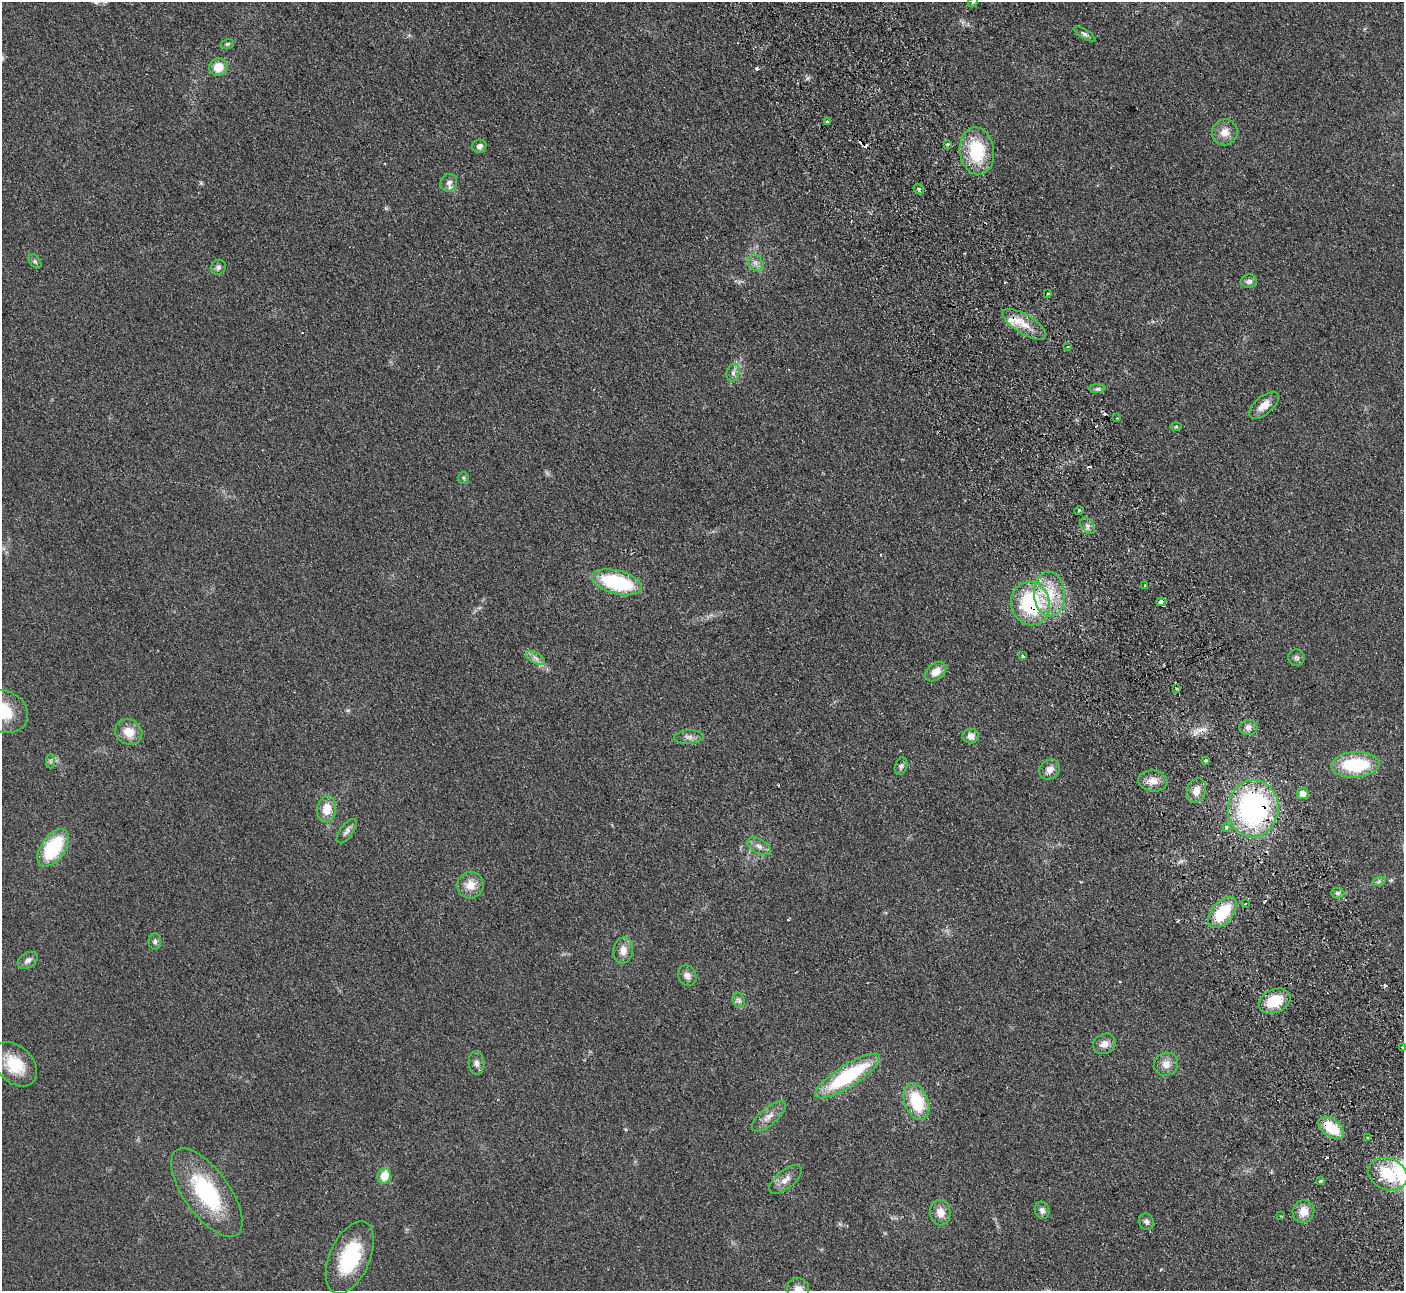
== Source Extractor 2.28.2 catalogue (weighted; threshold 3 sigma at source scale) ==
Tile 6 of 4 x 4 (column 2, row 2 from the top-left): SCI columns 1456-2857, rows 2759-4047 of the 5715 x 5648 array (HDU 1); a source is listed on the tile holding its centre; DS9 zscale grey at full resolution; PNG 1406 x 1293 px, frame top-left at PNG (2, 2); each listed source drawn as its Kron ellipse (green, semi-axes under 4 px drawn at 4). Shown black and unused: <1% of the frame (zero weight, under 2 of 3 exposures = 3% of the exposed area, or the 3 px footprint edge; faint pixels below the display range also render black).
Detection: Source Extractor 2.28.2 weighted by HDU 2 'WHT'; one run over the whole footprint, this tile lists its part. Background 0.0949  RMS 0.0097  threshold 0.0439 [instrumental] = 3 sigma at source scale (4.5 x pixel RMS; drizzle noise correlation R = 1.50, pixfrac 1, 0.05/0.05 arcsec/px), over >= 5 px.
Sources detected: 106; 1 too faint to see at this stretch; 14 cosmic-ray / hot-pixel residue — neither listed nor drawn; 3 inside a brighter listed object's ellipse — not listed separately; the other 88 listed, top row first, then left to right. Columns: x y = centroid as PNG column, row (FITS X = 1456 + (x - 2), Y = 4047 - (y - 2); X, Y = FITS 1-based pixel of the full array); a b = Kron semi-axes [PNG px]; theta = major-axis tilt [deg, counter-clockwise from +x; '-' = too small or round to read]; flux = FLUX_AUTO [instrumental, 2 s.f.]
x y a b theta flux
973 2 5 4 - 1.1
1085 34 12 4 -32 2.6
227 44 7 5 16 1.5
218 67 9 8 - 15
827 122 3 3 - 1.6
1225 132 13 12 - 10
948 144 3 2 - 2.7
479 146 7 6 - 3.8
977 151 24 17 -83 49
449 183 9 8 - 4
919 189 6 4 -49 1.6
35 261 8 5 -53 1.9
755 263 9 7 -46 4.4
218 267 8 7 - 3.1
1249 281 8 7 - 4
1048 293 3 3 - 0.92
1024 324 25 9 -31 15
1068 346 3 2 - 0.85
733 373 9 6 73 3.4
1097 389 8 4 0 2.2
1264 405 18 8 40 9.6
1117 418 3 3 - 1
1176 427 5 3 - 1
463 478 6 5 - 1.7
1079 511 5 3 - 0.88
1088 526 9 5 -54 3.1
617 582 25 11 -15 75
1145 585 3 3 - 2.7
1049 594 22 15 -87 29
1161 602 4 3 - 26
1030 604 22 19 -77 82
1023 656 3 2 - 2.4
536 658 10 5 -28 4.2
1296 658 8 8 - 2.7
936 672 12 8 37 11
1177 689 3 2 - 2
3 711 26 20 -24 35
1248 727 9 7 0 4.4
129 732 14 12 -32 14
971 736 8 7 - 6.7
689 737 15 6 4 4.7
1206 760 3 3 - 2.7
50 761 7 4 89 1.9
1355 765 24 12 3 57
901 766 9 6 72 2.8
1050 770 11 9 40 6
1153 781 14 10 -7 9.1
1196 791 13 9 71 8.4
1303 793 6 5 - 7.6
327 809 13 9 81 16
1253 809 29 25 85 190
1226 827 3 3 - 7.6
347 831 14 6 53 4
759 846 13 7 -28 5.3
53 848 21 12 55 57
1379 881 7 4 19 1.8
470 885 13 13 - 12
1338 893 7 5 -1 2.4
1245 904 3 2 - 1.5
1222 912 18 10 49 42
155 942 8 6 -90 2.7
623 951 13 9 84 8.5
28 960 11 7 32 4.1
687 976 10 9 - 5.3
739 1000 8 6 -68 2.8
1275 1001 16 11 24 28
1104 1044 12 10 27 6.9
1402 1047 3 3 - 1.8
476 1063 12 8 -87 4.6
15 1064 26 18 -44 32
1166 1064 12 11 - 8.5
848 1076 38 11 33 84
916 1102 19 12 -69 43
769 1116 21 8 40 8.2
1331 1128 14 8 -37 31
1367 1138 3 3 - 2.5
1388 1174 20 15 -22 39
384 1176 8 6 71 16
785 1180 19 9 39 8.2
1321 1181 4 3 - 3.8
207 1193 52 22 -54 86
1042 1210 9 7 -74 3.7
1303 1211 11 10 - 12
940 1213 13 10 -82 9.8
1281 1216 2 2 - 0.85
1146 1222 8 7 - 2.9
350 1258 39 20 66 61
798 1289 12 11 - 8
Overlapping masked pixels (flux is a lower limit): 4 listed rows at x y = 1161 602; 1030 604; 1253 809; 1331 1128
Isophote crosses this tile's border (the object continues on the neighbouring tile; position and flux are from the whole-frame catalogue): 4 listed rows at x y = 973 2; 3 711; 1402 1047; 798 1289